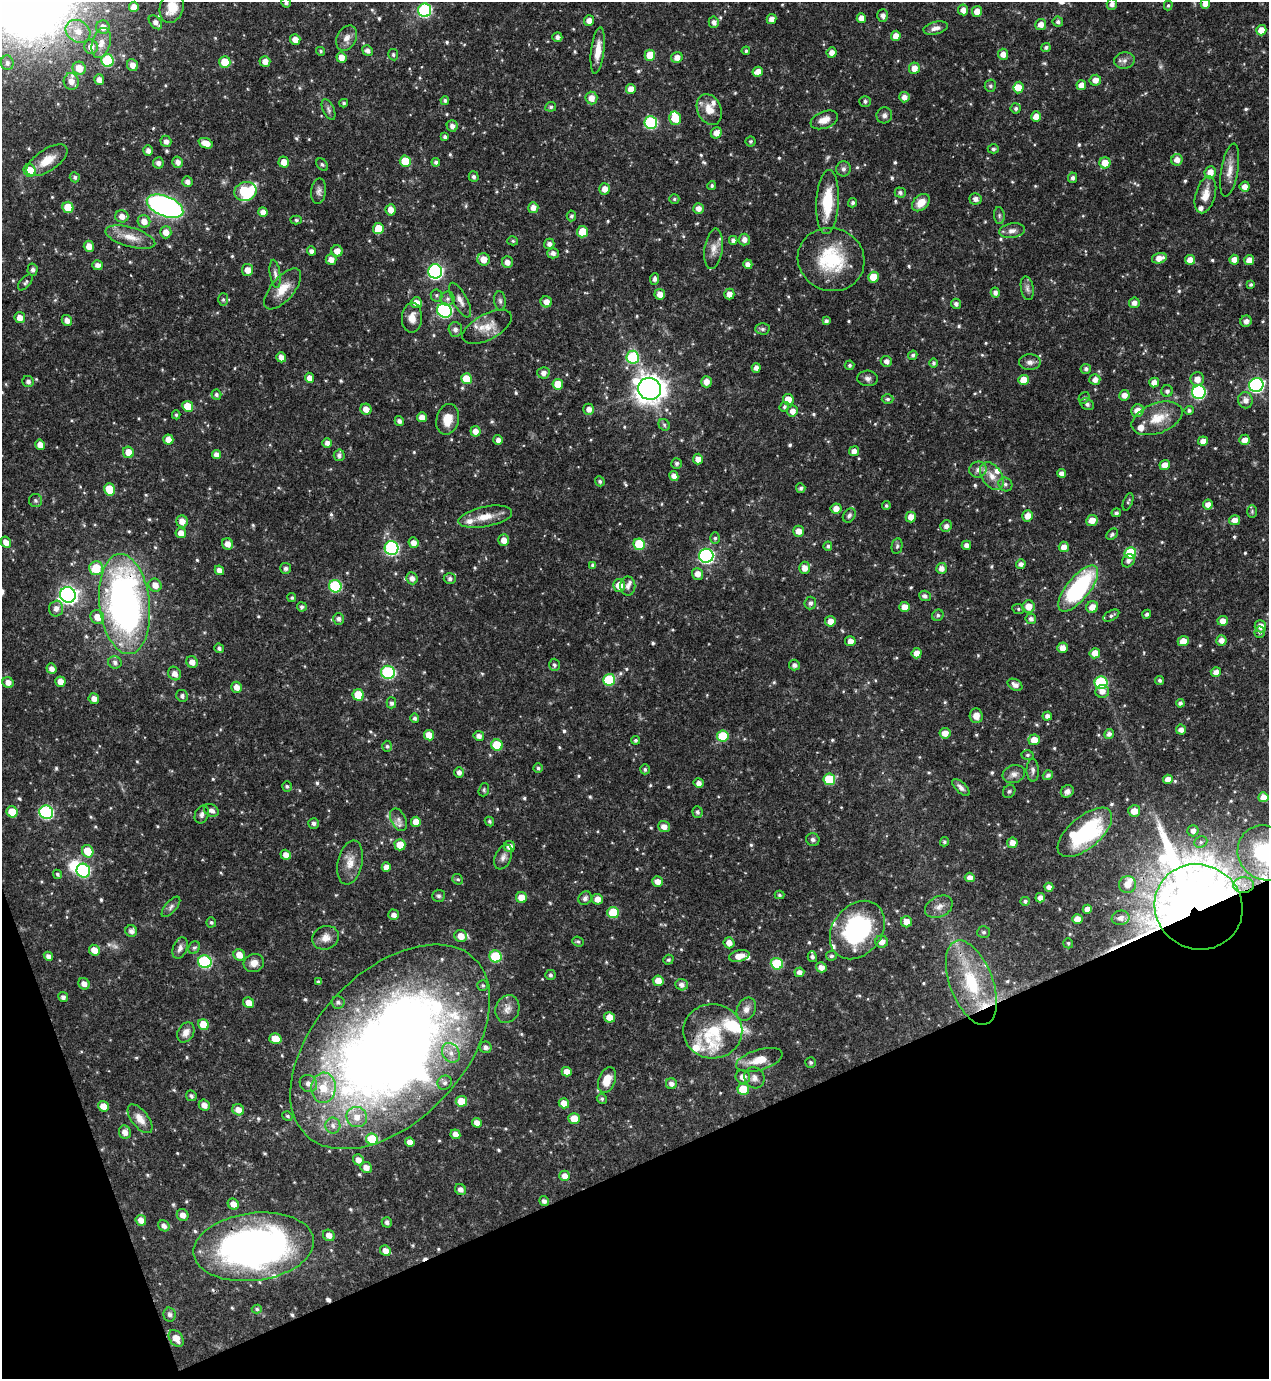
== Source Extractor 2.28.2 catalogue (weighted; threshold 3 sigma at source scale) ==
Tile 14 of 4 x 4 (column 2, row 4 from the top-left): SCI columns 1417-2683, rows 2-1378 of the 5497 x 5510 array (HDU 1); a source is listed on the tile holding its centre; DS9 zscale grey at full resolution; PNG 1271 x 1381 px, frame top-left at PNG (2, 2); each listed source drawn as its Kron ellipse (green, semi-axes under 4 px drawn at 4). Shown black and unused: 18% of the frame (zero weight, under 3 of 4 exposures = <1% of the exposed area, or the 3 px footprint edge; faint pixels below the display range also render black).
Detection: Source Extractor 2.28.2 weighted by HDU 2 'WHT'; one run over the whole footprint, this tile lists its part. Background 0.0571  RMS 0.0033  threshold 0.0148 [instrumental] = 3 sigma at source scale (4.5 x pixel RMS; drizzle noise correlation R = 1.50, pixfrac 1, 0.05/0.05 arcsec/px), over >= 5 px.
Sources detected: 685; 1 too faint to see at this stretch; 4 inside a brighter object's white glare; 3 cosmic-ray / hot-pixel residue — neither listed nor drawn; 20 inside a brighter listed object's ellipse — not listed separately; of the other 657, all 500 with FLUX_AUTO >= 0.545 (the completeness limit of this list) listed and drawn (157 fainter detections not listed), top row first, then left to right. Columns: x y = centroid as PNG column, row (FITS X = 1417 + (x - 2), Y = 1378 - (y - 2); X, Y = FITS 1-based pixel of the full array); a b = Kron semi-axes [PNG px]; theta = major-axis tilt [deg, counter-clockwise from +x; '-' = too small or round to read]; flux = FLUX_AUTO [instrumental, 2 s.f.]
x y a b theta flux
286 3 5 4 - 0.68
1112 4 5 5 - 1.6
1205 4 5 5 - 2.6
1168 5 5 4 - 0.57
134 7 5 4 - 2.3
172 7 16 11 73 6.3
425 10 7 6 - 39
963 10 5 5 - 2
977 12 5 5 - 3.1
883 15 6 5 - 1.6
861 18 5 4 - 2.4
772 19 5 4 - 1.9
589 21 5 5 - 2.3
155 22 8 5 -46 1.6
714 22 6 5 - 1.4
1058 22 5 5 - 0.86
1041 24 5 5 - 2.3
103 27 7 6 - 2.6
936 28 12 6 14 1.8
1261 30 5 5 - 3.4
78 31 13 10 -34 4.1
896 36 5 4 - 2.5
557 37 5 5 - 1.1
346 38 13 9 61 2.4
295 40 5 5 - 2.9
101 43 15 9 75 3
91 47 7 6 - 2.6
1046 47 4 4 - 0.83
367 50 5 5 - 1.3
321 51 4 4 - 0.55
598 51 23 6 83 4.4
746 51 4 3 - 0.6
832 52 5 5 - 2.1
1003 54 5 5 - 2
393 55 5 5 - 0.63
650 55 5 5 - 6.3
341 57 5 5 - 2.6
677 57 6 5 - 2.3
108 60 6 6 - 20
265 61 5 5 - 2.3
1124 61 10 8 10 1.6
225 62 6 5 - 6.5
7 63 7 6 - 1.2
132 65 6 5 - 2.4
79 68 7 6 - 4.6
914 68 6 5 - 3
758 72 5 5 - 2.8
99 80 5 5 - 1.8
1095 80 5 5 - 2.3
71 81 8 7 - 2.6
1081 85 5 4 - 2.8
990 86 6 5 - 0.62
1019 88 6 5 - 3.2
631 89 5 5 - 2.7
904 97 5 5 - 1.9
591 98 6 6 - 2.8
445 100 4 4 - 0.75
865 101 6 5 - 0.87
344 103 4 3 - 0.59
551 107 5 5 - 0.74
1016 108 5 5 - 0.75
709 109 16 12 -67 4.2
328 110 11 5 -67 0.98
884 115 8 8 - 1.1
1036 117 5 5 - 3.3
675 118 6 5 - 7.8
824 120 14 8 21 3.1
651 122 6 6 - 31
452 126 5 5 - 1.6
716 133 6 5 - 2.4
445 137 4 3 - 0.9
166 141 6 5 - 1.4
750 141 5 5 - 0.58
206 143 7 5 -21 3.5
993 149 6 4 0 0.62
148 151 5 4 - 1.4
47 160 23 11 34 5.7
1177 160 6 5 - 2.3
405 161 5 5 - 7.7
178 162 5 5 - 1.8
284 162 5 5 - 3.1
436 162 4 4 - 0.95
158 163 5 5 - 1.4
1105 163 5 5 - 4.2
322 165 7 5 -48 0.66
843 169 7 7 - 1.1
30 170 6 5 - 7.1
1230 170 27 8 80 3.6
1210 172 6 5 - 3.3
75 177 5 5 - 0.76
474 177 5 5 - 0.83
1073 178 5 4 - 0.99
187 182 5 5 - 1.5
712 186 4 4 - 0.63
1245 187 5 5 - 2.2
605 189 5 5 - 2.6
245 191 11 9 18 23
319 191 12 7 83 1.4
900 192 5 5 - 0.89
1205 195 19 10 74 4.1
674 199 5 4 - 0.56
975 199 6 5 - 1.6
827 202 32 11 87 13
853 203 5 4 - 0.71
921 203 10 7 42 3.8
165 206 19 10 -22 97
68 207 6 5 - 9.5
533 208 5 5 - 2.2
699 208 5 5 - 1.9
390 210 5 5 - 3
263 212 5 4 - 2
999 215 8 5 -85 0.79
122 216 6 6 - 2.3
571 216 5 5 - 0.73
296 220 5 4 - 0.59
144 221 6 6 - 2.6
378 228 5 5 - 5.6
1012 231 13 7 8 1.8
166 232 6 5 - 2.5
582 232 5 5 - 6.1
130 237 26 9 -16 4.7
744 239 6 5 - 1.8
733 240 4 4 - 1.2
513 241 5 4 - 0.57
549 244 5 5 - 1.3
89 246 5 5 - 2.8
714 249 20 9 82 3.1
311 251 5 4 - 1.3
337 251 6 5 - 2.9
553 253 6 5 - 1.5
1159 258 7 5 15 2.8
331 259 5 5 - 2.3
484 259 6 6 - 3.6
831 259 34 31 -23 20
1190 260 5 5 - 2.6
1234 260 5 5 - 2.6
1249 260 5 5 - 2.4
507 262 6 5 - 2
748 264 5 4 - 1.7
97 265 5 5 - 1.5
33 270 6 5 - 1.1
247 270 6 5 - 2.8
435 271 7 7 - 71
275 274 14 5 -82 1.4
873 277 5 5 - 6.3
655 279 6 4 87 1.1
25 282 9 5 49 0.75
1251 285 4 4 - 0.68
1027 288 12 6 -79 1.3
283 289 25 11 49 5.5
995 292 5 4 - 1.2
660 294 5 5 - 2.8
729 294 5 5 - 2.4
437 295 6 6 - 0.63
223 299 6 5 - 0.57
448 299 7 7 - 1.1
460 300 19 7 -62 2.4
500 301 9 6 -82 0.91
546 302 5 5 - 2.2
416 303 6 5 - 2.8
1134 303 5 5 - 1.6
956 304 5 5 - 0.99
444 311 7 7 - 47
20 318 5 5 - 2.5
412 318 15 10 89 3.2
67 320 6 5 - 2
826 321 4 4 - 0.88
1246 321 6 5 - 1.6
487 327 27 13 28 5.2
455 329 7 7 - 1.4
762 329 7 5 -1 0.85
913 355 5 4 - 0.67
281 357 5 4 - 2.2
633 357 6 6 - 24
886 361 6 5 - 1.4
1030 362 11 8 0 1.5
933 363 5 4 - 0.68
850 365 5 5 - 0.67
756 368 5 4 - 1.5
1086 369 5 5 - 0.91
543 373 6 5 - 1.6
310 378 5 4 - 2.2
868 378 10 8 -4 1.3
466 379 5 5 - 6.4
1197 379 7 6 - 2.6
1024 380 5 5 - 5.1
1095 380 5 5 - 1.8
28 381 5 5 - 1.2
706 382 5 5 - 2.5
1154 382 5 4 - 2.1
558 384 5 5 - 5.5
1256 385 7 7 - 66
650 389 11 11 - 360
1167 391 6 5 - 1
1199 392 7 7 - 43
216 395 5 4 - 0.82
1124 395 5 5 - 2.1
1084 398 6 5 - 0.64
788 399 5 5 - 4.1
888 399 6 4 1 0.66
1245 400 8 7 - 2
1087 404 7 5 -29 0.78
188 406 5 5 - 6.4
784 407 5 4 - 0.59
366 409 5 5 - 2.6
589 409 5 5 - 1.8
1189 410 5 4 - 0.76
792 411 6 5 - 2.1
1138 411 6 6 - 3.2
176 415 4 4 - 0.57
422 417 5 5 - 2.5
1157 418 26 15 21 7.5
448 419 15 11 77 4.7
399 421 5 4 - 1.1
664 425 6 5 - 0.65
475 431 5 5 - 2.3
168 440 5 5 - 2.7
498 440 5 4 - 1.6
1245 440 5 5 - 2.5
1203 441 5 4 - 2
327 443 5 4 - 1.4
40 445 5 4 - 2.6
854 451 5 5 - 1.9
128 452 6 5 - 4.2
216 455 5 4 - 2
339 455 6 5 - 1.1
698 459 5 5 - 2.3
677 463 5 5 - 0.75
1165 465 5 5 - 3.3
978 470 8 8 - 1.6
1061 473 4 4 - 1.6
674 476 5 4 - 1.9
992 476 15 10 -58 3.5
600 481 5 4 - 0.71
1005 484 7 6 - 0.98
801 488 5 4 - 0.76
109 489 6 5 - 7.2
35 500 6 6 - 0.74
1128 502 9 4 70 0.57
1208 504 5 5 - 1.8
886 506 4 4 - 0.55
836 508 5 5 - 2.5
1252 511 6 5 - 0.55
1116 513 5 4 - 0.69
849 515 8 5 53 0.94
1028 516 5 5 - 3.1
485 517 27 10 11 5.4
911 517 5 5 - 2.8
1092 520 6 5 - 2.9
1234 520 6 5 - 2.3
182 521 6 5 - 2.7
946 526 6 5 - 1.4
798 531 5 5 - 2.4
181 533 5 5 - 2.4
1112 534 6 4 48 0.75
715 538 5 5 - 0.64
504 540 5 5 - 2.6
6 542 6 4 -60 2.3
414 543 5 5 - 2.3
228 544 6 5 - 2.4
639 544 6 5 - 14
966 545 5 4 - 1.4
828 546 5 4 - 0.7
897 546 8 5 80 0.72
1064 547 5 5 - 2.3
392 548 7 7 - 49
1130 553 6 5 - 16
706 556 7 7 - 71
1128 561 7 5 52 1.2
1021 564 5 4 - 1.3
593 565 4 4 - 0.9
96 568 7 7 - 8.9
286 568 5 5 - 0.93
804 568 6 5 - 2.5
941 568 5 5 - 1.9
219 570 5 4 - 1.6
697 574 6 5 - 2.5
412 578 6 5 - 1.7
450 579 6 5 - 0.96
155 585 7 6 - 2.7
619 585 6 6 - 4.3
335 586 6 6 - 28
628 586 9 7 90 1.3
1078 589 28 11 51 41
68 595 8 7 - 140
925 596 6 5 - 1
292 598 5 4 - 0.55
810 603 6 6 - 1.1
125 604 50 25 -84 150
302 607 5 4 - 0.84
905 607 5 5 - 3.2
1028 607 6 6 - 4
1092 607 6 6 - 3
56 608 8 7 - 1.9
1018 609 6 5 - 0.58
1147 614 4 4 - 0.89
938 615 6 5 - 0.71
1111 616 9 5 28 0.85
97 617 7 6 - 3.4
338 619 6 5 - 1.1
1031 619 5 5 - 1.1
830 621 5 5 - 2.6
1223 621 5 5 - 2.2
1260 626 6 6 - 2.6
1260 632 6 5 - 0.73
1221 640 5 5 - 1.9
850 641 5 5 - 2.1
1183 641 6 5 - 3.6
219 648 5 4 - 0.96
1062 648 5 5 - 2.3
917 653 5 5 - 2.5
1095 653 5 5 - 3.3
115 662 7 6 - 1.2
192 662 6 5 - 2.3
554 665 6 5 - 0.72
794 665 5 5 - 1.2
51 669 5 5 - 1.8
388 672 7 6 - 39
1216 672 5 4 - 1.8
174 674 7 6 - 2
609 680 6 6 - 17
1160 680 5 4 - 0.7
60 682 5 5 - 2.6
8 683 6 5 - 2.3
1101 683 6 6 - 28
1015 685 8 5 -29 1.8
237 687 5 5 - 2.3
1102 691 7 6 - 1.9
358 695 6 5 - 9.8
182 696 6 5 - 0.9
94 699 5 5 - 2.1
391 703 5 5 - 0.93
1180 703 4 4 - 0.92
976 716 7 6 - 2.7
1047 716 5 4 - 1.1
415 718 5 4 - 0.89
1181 730 5 5 - 1.6
945 733 5 5 - 3
1109 734 5 5 - 1.3
429 735 5 5 - 3.6
479 736 5 5 - 1.6
723 736 6 5 - 13
636 740 4 4 - 0.66
1034 740 5 5 - 3.6
497 745 6 5 - 9.7
387 746 5 4 - 0.64
1028 755 6 5 - 0.65
538 768 5 5 - 0.62
645 769 5 5 - 0.64
1033 770 11 6 -89 1.1
459 772 5 5 - 1.4
1014 774 11 8 17 1.7
1048 775 5 4 - 0.9
829 779 6 5 - 13
1168 779 5 4 - 2.6
699 783 5 5 - 1.6
287 786 5 5 - 0.61
961 787 11 5 -43 1.3
484 790 7 5 72 0.57
1009 791 7 6 - 0.6
1067 791 7 6 - 1.4
1263 797 5 5 - 2.4
211 810 7 6 - 1.5
1134 811 6 5 - 3.2
12 812 6 5 - 6.7
46 812 7 6 - 41
697 812 6 5 - 0.87
202 814 9 6 66 1.2
399 820 12 7 -63 1.8
489 821 5 4 - 0.64
416 822 5 5 - 3.1
313 823 5 5 - 0.98
664 827 6 5 - 2.4
1193 831 5 5 - 1.4
1085 832 33 16 40 33
813 840 7 6 - 0.98
944 842 5 4 - 0.55
1201 842 7 5 23 0.73
1012 843 5 5 - 2.2
400 845 6 5 - 4.6
510 846 6 5 - 2.3
88 851 6 5 - 7.1
1265 853 29 26 -42 36
286 855 5 5 - 2.3
503 857 13 8 67 1.6
350 862 22 12 78 4.4
386 867 5 4 - 2.1
83 871 7 6 - 36
57 874 5 4 - 0.59
970 877 5 5 - 1.9
458 879 6 5 - 0.57
657 882 5 5 - 2.3
1128 884 8 8 - 3.3
1244 885 10 7 1 2.5
1049 887 4 4 - 1.5
779 895 5 4 - 0.64
439 896 6 6 - 0.78
521 898 6 5 - 3.9
585 898 7 6 - 1.1
1040 898 5 4 - 1.9
597 899 5 5 - 2.2
1025 901 4 4 - 0.8
171 907 12 5 49 1
939 907 14 10 26 2.6
1199 907 44 42 -29 320
1087 909 4 4 - 2
613 913 6 5 - 12
394 915 5 5 - 1.7
1121 918 9 7 10 2
1077 919 5 5 - 3
211 922 5 5 - 0.67
907 922 5 5 - 3
857 930 32 24 52 42
131 931 6 5 - 1.5
984 932 6 6 - 0.75
461 936 6 6 - 3.7
326 938 14 11 25 3
578 941 6 4 -22 0.62
882 942 6 6 - 2.4
729 943 5 5 - 2.2
1068 943 5 4 - 0.56
180 948 11 7 70 1.6
194 948 7 5 51 0.71
94 950 6 5 - 3.4
239 955 6 5 - 3.2
48 956 5 4 - 1.4
495 956 6 6 - 17
739 956 10 5 13 3.4
831 956 5 5 - 0.69
812 957 5 4 - 0.82
668 960 5 4 - 0.61
205 962 7 6 - 38
254 963 10 9 - 2.6
777 964 6 5 - 18
821 967 5 5 - 2.2
799 972 5 5 - 1.6
550 975 5 5 - 0.77
658 981 5 5 - 2.9
318 982 3 3 - 0.57
971 983 44 21 -69 23
84 984 6 5 - 1.8
483 985 5 5 - 0.57
682 985 6 5 - 1.5
63 997 5 5 - 1.1
249 1002 6 5 - 2.7
338 1002 6 6 - 0.83
507 1009 14 12 70 2.8
746 1009 12 9 62 2.1
609 1017 5 5 - 3.5
203 1025 6 5 - 6.2
713 1031 29 27 -4 15
186 1032 11 8 61 2.2
275 1039 6 5 - 4.4
390 1047 122 74 47 440
486 1047 6 6 - 1.3
451 1053 10 8 -54 2.6
759 1060 24 10 16 5.4
811 1062 5 5 - 0.56
567 1072 5 4 - 2.5
743 1077 7 6 - 2.7
754 1078 11 9 -55 1.8
607 1080 13 8 70 5.4
308 1083 9 8 - 2.1
445 1083 7 7 - 1.2
671 1084 5 5 - 1.5
323 1088 15 12 86 7.6
743 1089 6 5 - 8.2
191 1096 5 5 - 0.83
602 1099 5 4 - 0.64
461 1101 5 5 - 5.9
564 1103 5 5 - 3.2
204 1105 6 5 - 2.1
103 1106 5 5 - 3.3
238 1110 6 5 - 2.7
287 1116 5 4 - 0.55
357 1117 10 10 - 3.9
140 1119 17 8 -52 3.3
574 1119 6 5 - 4.4
477 1123 5 4 - 2.2
333 1125 8 7 - 1.4
125 1132 6 6 - 2.1
455 1134 5 5 - 2.1
372 1139 6 5 - 13
410 1142 5 4 - 2.1
358 1160 6 5 - 2.2
366 1167 6 5 - 2.2
565 1176 5 5 - 2.2
460 1189 6 5 - 1.5
544 1201 5 4 - 1.2
233 1204 6 5 - 2.6
183 1215 6 5 - 1.9
141 1220 5 5 - 2.3
387 1222 5 5 - 1
164 1226 6 5 - 1.5
329 1235 6 5 - 2.1
254 1247 61 34 7 150
385 1251 5 5 - 2.3
257 1309 5 4 - 0.55
170 1315 7 6 - 1.1
176 1338 9 6 -54 3.4
Overlapping masked pixels (flux is a lower limit): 5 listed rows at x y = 378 228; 125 604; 1199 907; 390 1047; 254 1247
Isophote crosses this tile's border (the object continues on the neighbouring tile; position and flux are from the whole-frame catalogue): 4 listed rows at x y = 286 3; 1205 4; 172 7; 1265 853